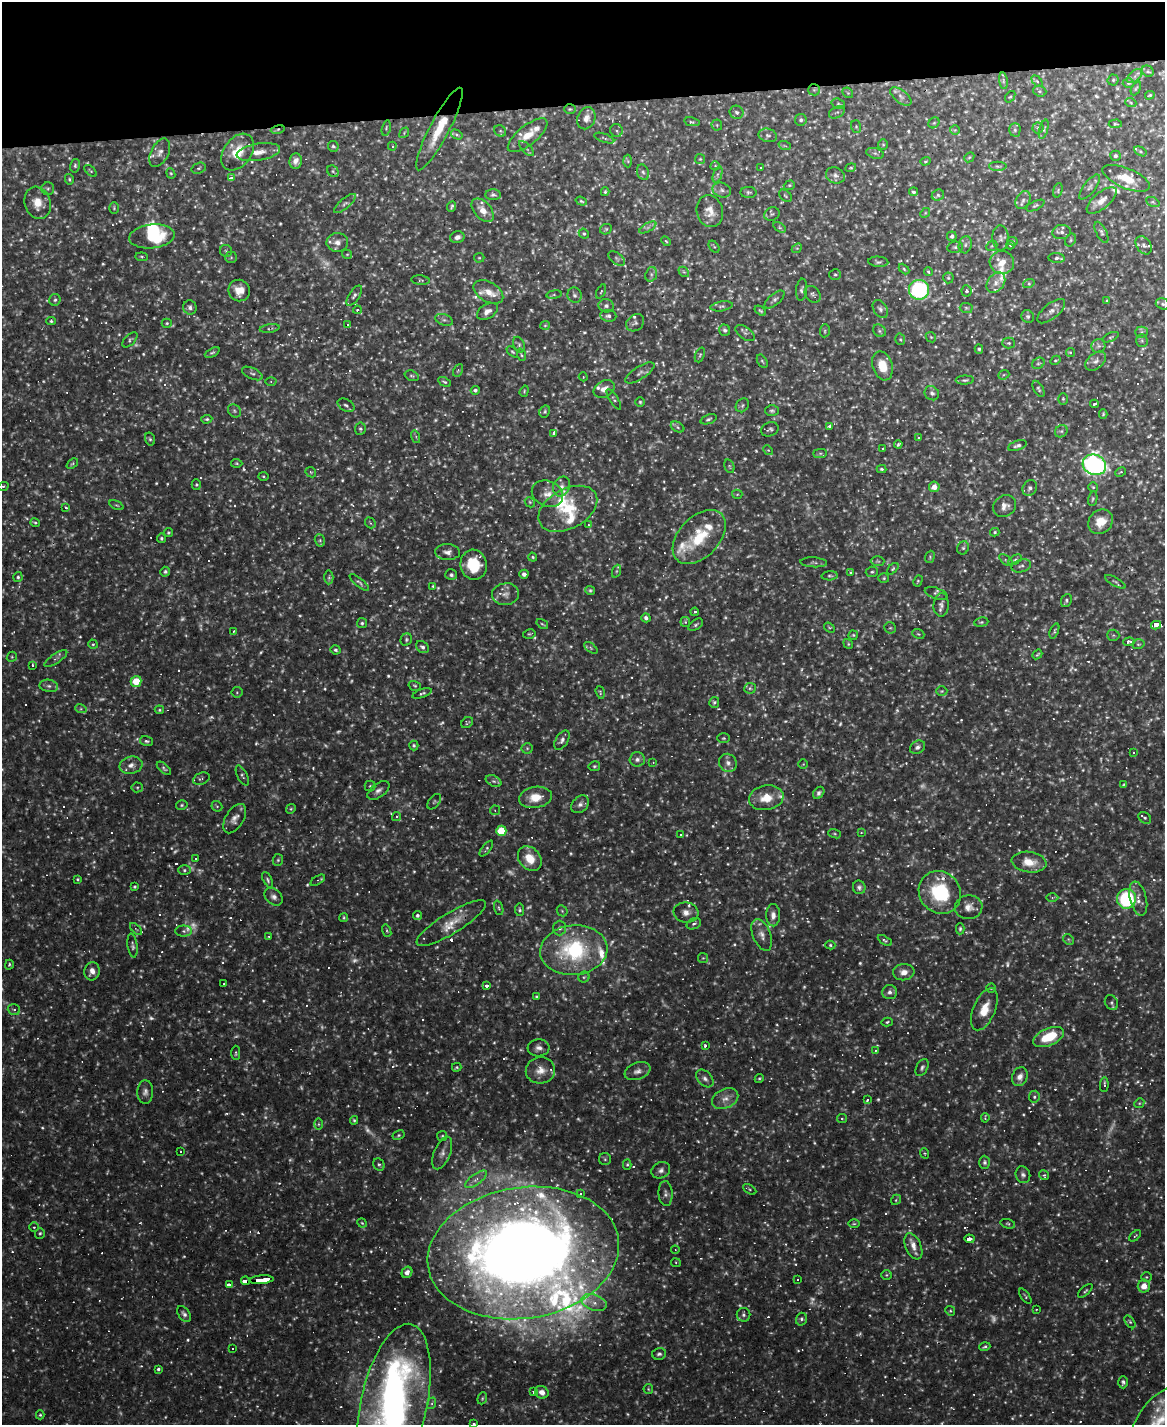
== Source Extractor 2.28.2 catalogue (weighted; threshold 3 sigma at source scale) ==
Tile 3 of 4 x 3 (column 3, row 1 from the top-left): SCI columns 2329-3491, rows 3081-4503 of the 4655 x 4631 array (HDU 1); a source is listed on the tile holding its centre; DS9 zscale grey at full resolution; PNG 1167 x 1427 px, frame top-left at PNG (2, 2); each listed source drawn as its Kron ellipse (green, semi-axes under 4 px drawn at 4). Shown black and unused: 7% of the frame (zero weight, under 2 of 3 exposures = <1% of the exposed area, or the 3 px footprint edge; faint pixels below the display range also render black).
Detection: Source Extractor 2.28.2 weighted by HDU 2 'WHT'; one run over the whole footprint, this tile lists its part. Background 0.121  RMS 0.004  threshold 0.0178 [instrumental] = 3 sigma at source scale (4.5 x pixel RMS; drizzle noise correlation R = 1.50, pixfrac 1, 0.05/0.05 arcsec/px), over >= 5 px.
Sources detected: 1317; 333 too faint to see at this stretch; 2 inside a brighter object's white glare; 94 cosmic-ray / hot-pixel residue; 1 long thin detection or spike segment (spike, bleed or trail) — neither listed nor drawn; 41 inside a brighter listed object's ellipse — not listed separately; of the other 846, all 500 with FLUX_AUTO >= 0.525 (the completeness limit of this list) listed and drawn (346 fainter detections not listed), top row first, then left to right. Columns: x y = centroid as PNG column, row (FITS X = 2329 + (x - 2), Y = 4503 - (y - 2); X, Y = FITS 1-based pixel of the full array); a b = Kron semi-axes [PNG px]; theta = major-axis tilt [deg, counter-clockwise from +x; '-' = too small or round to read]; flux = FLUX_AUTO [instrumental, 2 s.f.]
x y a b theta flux
1148 71 6 5 - 0.85
1135 76 9 5 42 1.2
1113 80 5 5 - 0.68
1003 81 8 4 -82 0.86
1037 81 6 4 -45 0.59
1128 83 6 5 - 0.64
1136 88 7 4 62 0.59
814 90 6 5 - 0.91
1040 91 7 5 -20 0.78
848 93 6 4 -44 0.62
1150 95 5 3 - 0.61
901 96 12 6 -38 2
1010 97 6 4 51 0.65
1131 103 5 3 - 0.55
838 104 7 5 -18 0.77
570 109 6 5 - 0.58
737 112 7 6 - 1.2
837 112 8 5 28 1.1
586 118 11 8 68 2.7
801 120 6 6 - 1.1
692 122 8 3 -11 0.7
934 123 6 5 - 0.65
1115 124 6 4 3 0.57
717 125 5 5 - 0.68
856 127 6 5 - 0.7
386 128 8 4 77 0.64
1038 128 5 5 - 0.95
439 129 46 9 62 14
1044 129 10 3 74 0.85
278 130 7 3 10 0.66
616 130 6 6 - 0.95
955 130 5 5 - 0.59
1015 130 7 5 89 0.81
500 131 6 5 - 0.76
404 133 6 4 50 0.56
457 134 6 4 -33 0.67
528 135 24 9 39 7.2
768 135 9 6 -13 1.3
604 138 10 3 -19 0.77
883 144 5 5 - 0.56
333 146 5 5 - 0.87
392 146 4 4 - 0.67
785 146 6 4 -18 0.6
526 148 9 4 -47 0.9
1140 151 7 4 -31 0.74
238 152 20 14 54 11
258 152 22 8 9 5
160 153 15 9 64 2.6
875 153 9 5 -13 1
1115 156 5 5 - 0.81
969 157 5 4 - 0.56
700 159 5 5 - 0.56
296 161 7 6 - 2.5
628 161 6 4 -88 0.64
925 161 5 4 - 0.56
75 166 7 5 77 0.79
715 166 4 4 - 0.65
998 166 9 4 0 1
199 168 7 5 18 0.89
761 168 3 3 - 0.9
851 168 5 4 - 0.59
91 171 7 4 -43 0.55
333 171 6 5 - 0.86
643 172 8 6 -70 1.1
171 173 5 4 - 0.56
717 174 8 4 71 0.93
835 175 10 8 -24 1.8
231 178 3 3 - 13
1126 178 25 10 -22 8.5
69 179 5 4 - 0.57
789 185 6 4 21 0.69
1090 187 15 6 52 1.5
48 189 6 6 - 0.84
722 190 9 7 -22 1.7
1058 190 7 4 73 0.63
605 192 4 3 - 0.64
748 192 8 5 -1 0.91
913 192 4 4 - 0.74
493 195 8 5 0 1.1
938 195 6 5 - 0.76
785 196 7 5 -41 0.69
1023 200 10 7 59 1.7
1102 200 18 8 40 3.8
581 201 6 4 -18 0.64
1153 202 7 4 -24 0.7
38 203 16 13 -73 6.5
345 204 13 5 40 1.6
452 206 5 3 - 0.7
1035 206 10 4 26 0.88
114 208 6 4 -90 0.6
483 210 14 8 -49 5
710 211 16 13 -75 5.1
925 213 5 4 - 0.57
772 214 8 6 25 1
648 227 9 4 30 1.1
779 227 7 4 -33 0.67
606 229 6 5 - 0.64
1062 232 9 7 8 1.5
1101 232 11 5 -63 1.2
584 234 5 5 - 0.7
152 236 23 12 6 22
952 236 5 4 - 1.2
457 237 7 5 15 2
1001 238 12 8 -86 1.8
1071 240 7 5 62 0.72
666 241 5 4 - 0.55
1012 241 5 4 - 0.57
337 242 11 9 2 3
965 245 9 6 76 1.5
1010 245 4 3 - 0.66
1144 245 10 7 -56 2.4
992 246 6 4 45 0.61
714 247 7 4 -53 0.61
955 247 8 5 8 0.95
797 248 5 4 - 0.53
226 251 6 6 - 0.89
347 254 5 4 - 0.54
142 257 6 4 -6 0.63
231 257 6 5 - 0.81
479 258 5 4 - 0.56
617 258 9 5 -38 1.1
1056 258 8 5 -5 1.2
878 262 10 5 -4 0.97
1002 263 12 11 - 5.8
904 269 6 3 -46 0.57
684 272 6 4 -42 0.65
928 272 4 4 - 0.66
651 274 7 5 72 1
835 274 6 5 - 0.9
948 278 5 5 - 0.62
420 280 9 4 -6 0.73
996 283 11 8 53 3
1029 283 6 4 17 0.67
239 290 11 10 - 5.6
802 290 11 5 84 1.1
919 290 10 10 - 52
601 291 8 3 63 0.54
966 291 5 5 - 1.2
488 292 16 10 -30 5.3
813 294 9 7 -51 1.1
554 295 8 4 8 0.69
574 295 8 7 - 1.4
354 296 11 5 56 1.4
774 299 12 5 40 1.4
55 300 6 5 - 0.86
1107 300 3 3 - 0.69
1163 304 7 5 -18 0.98
606 306 8 6 -13 1.4
721 306 11 5 9 1.2
190 307 7 6 - 1.4
966 308 6 5 - 0.68
880 309 10 6 -57 1.5
357 310 4 3 - 0.7
487 311 11 7 31 2.6
760 311 6 4 -32 0.64
1051 311 17 7 39 2.7
608 316 8 6 -7 1.4
1028 316 6 6 - 0.97
444 320 9 5 -20 1.3
51 321 4 3 - 0.65
167 323 5 4 - 0.57
635 323 10 7 41 1.4
348 325 4 3 - 0.57
545 325 5 4 - 0.53
270 328 10 3 9 0.85
725 330 6 5 - 0.9
825 331 6 5 - 0.7
879 331 7 5 -47 0.96
1142 332 6 5 - 0.9
745 333 11 6 -35 1.3
931 337 6 4 -44 0.58
1111 337 8 3 26 0.63
900 339 6 5 - 0.6
130 340 9 5 45 0.86
1142 341 6 5 - 0.85
1009 343 6 5 - 0.84
519 345 8 5 -65 1
1098 346 7 7 - 1.1
979 349 4 4 - 0.84
512 352 7 4 -43 0.6
1070 352 4 4 - 0.87
212 353 8 4 28 0.82
521 355 6 4 -71 0.57
700 355 8 4 68 0.7
1055 360 5 3 - 0.64
762 361 7 4 -59 0.69
1096 361 12 7 40 2.1
1038 363 6 5 - 0.7
882 366 15 10 -73 8.6
458 370 7 4 63 0.73
252 373 11 5 -25 1.3
640 373 17 6 33 1.8
1004 375 6 4 22 0.62
412 376 7 5 -19 0.75
583 377 4 4 - 0.56
965 380 9 4 1 0.96
271 382 5 4 - 0.6
444 382 7 4 -25 0.76
604 389 11 8 30 3.1
1038 389 9 4 -59 0.85
475 390 4 4 - 1.1
524 391 6 4 71 0.56
932 393 8 6 -40 1.4
614 399 12 4 -58 0.83
1063 399 6 5 - 0.6
640 402 5 4 - 0.63
1094 404 4 3 - 24
346 405 9 6 -29 1.3
742 405 7 6 - 0.85
234 411 7 6 - 1
545 411 6 5 - 0.66
772 411 7 5 -1 0.91
1103 414 5 3 - 0.61
207 419 5 4 - 0.68
708 419 8 4 21 0.87
678 427 7 5 -29 0.89
830 427 3 3 - 19
360 429 6 5 - 0.77
770 429 9 7 22 1.1
1061 431 7 5 43 1.1
554 434 3 3 - 9.4
416 437 6 4 -74 0.65
919 438 3 2 - 0.54
150 439 6 5 - 0.75
898 444 4 3 - 0.64
1017 446 10 4 17 1.2
883 449 3 3 - 0.57
768 450 5 4 - 0.56
820 453 7 4 1 0.75
237 463 5 4 - 0.56
72 464 6 4 41 0.59
1094 465 12 10 -24 100
729 466 7 5 -73 0.67
882 469 5 4 - 0.66
311 472 6 4 -46 0.64
1121 472 6 4 27 0.55
263 476 5 3 - 0.53
196 485 5 4 - 0.62
561 486 10 8 65 2.4
3 487 5 3 - 0.73
934 487 5 5 - 3.2
1093 487 5 5 - 0.66
1030 488 8 6 57 1.3
547 494 16 12 -23 4.8
737 494 5 4 - 0.53
1093 499 7 4 79 0.71
530 502 5 4 - 0.56
116 505 7 4 -26 0.67
1004 506 12 10 40 2.8
66 508 3 3 - 0.88
568 509 32 20 29 16
1101 522 13 11 48 7.3
35 523 5 3 - 0.66
370 523 6 4 -48 0.65
588 525 4 3 - 0.53
995 532 4 3 - 0.6
168 533 5 4 - 0.67
699 537 32 20 46 18
161 538 4 4 - 0.87
320 540 6 5 - 0.7
963 548 7 5 64 0.88
447 552 12 8 -3 2.3
533 557 5 3 - 0.58
930 557 6 4 71 0.59
1006 560 8 3 -37 0.58
1015 560 7 4 30 0.71
878 561 7 5 -2 0.64
814 562 13 5 -3 1.1
474 565 15 13 -81 16
1021 566 10 6 16 1.3
893 569 7 4 46 0.65
617 571 7 4 70 0.75
165 572 5 5 - 0.89
872 572 6 5 - 0.83
850 573 4 3 - 1.1
524 574 4 4 - 1.4
451 575 6 5 - 0.93
830 576 8 4 3 0.82
18 577 5 4 - 0.76
329 577 7 4 87 0.73
884 578 5 4 - 0.59
918 581 6 4 62 0.6
359 582 12 4 -39 0.97
1115 582 11 4 -30 0.94
433 586 3 3 - 0.55
590 590 5 4 - 0.71
936 593 12 5 -19 1.2
506 594 14 11 8 3.4
1066 600 7 5 66 0.88
941 605 12 7 86 2
695 612 4 3 - 16
646 618 5 4 - 1.2
685 622 5 4 - 0.57
981 622 7 4 8 0.75
362 623 5 5 - 0.75
542 624 6 4 -35 0.59
696 625 8 5 34 0.91
1156 625 5 4 - 17
829 628 6 4 -33 0.57
890 628 6 5 - 0.65
234 631 3 3 - 0.63
1054 631 8 3 68 0.7
529 634 6 4 13 0.58
918 634 6 4 -21 0.62
853 635 5 4 - 0.53
1113 635 6 5 - 0.71
406 640 6 5 - 0.86
1129 642 6 3 4 26
93 644 5 4 - 0.58
848 644 5 4 - 0.6
1138 644 6 4 17 0.69
422 647 7 5 -41 1.3
591 648 8 4 -37 0.7
336 650 5 4 - 0.98
1037 654 5 3 - 0.53
12 657 5 4 - 0.55
56 659 13 4 33 1.4
32 666 3 3 - 1.2
136 681 6 5 - 12
49 686 9 6 -10 1.4
415 686 6 4 -16 0.66
750 688 6 5 - 0.83
942 691 6 5 - 0.59
237 692 5 5 - 0.62
600 692 7 4 -73 0.62
422 693 10 4 20 0.93
714 702 5 5 - 0.85
81 709 6 4 -18 0.67
159 710 5 4 - 0.55
467 723 6 5 - 0.6
724 738 6 5 - 0.65
562 740 10 6 59 1.7
146 741 6 4 -16 0.88
414 745 5 4 - 0.78
918 747 8 6 33 1.8
527 748 5 5 - 0.68
1134 753 3 3 - 0.78
637 759 7 7 - 1.7
653 762 3 3 - 0.53
728 763 9 8 - 2.3
803 764 5 5 - 0.53
131 765 11 8 13 2.8
594 766 6 5 - 0.68
164 768 9 4 -41 0.94
242 775 11 5 -63 0.97
201 779 8 5 21 1.1
494 781 8 5 -26 1.1
1124 785 3 3 - 0.58
370 786 5 5 - 0.66
137 787 5 5 - 0.68
378 790 12 7 37 2
819 793 7 5 52 1.1
535 797 16 10 10 7.6
766 798 17 12 10 8.1
434 802 9 5 52 0.81
580 804 10 7 44 1.8
182 805 6 4 15 0.65
217 806 6 5 - 0.59
291 809 5 4 - 0.54
495 810 5 5 - 0.56
396 816 5 4 - 0.65
1145 818 7 5 -36 0.93
235 819 16 9 59 3.1
501 831 5 5 - 17
861 833 4 4 - 0.55
834 834 6 4 -20 0.57
681 835 3 3 - 0.64
486 848 9 3 52 0.72
195 858 3 3 - 1.8
530 859 13 10 -48 7.6
278 860 6 5 - 0.67
1029 862 17 10 -9 7.3
184 870 6 5 - 0.91
77 879 3 3 - 0.53
268 880 8 4 -62 0.92
318 880 8 4 31 0.73
135 887 3 3 - 0.56
859 887 7 6 - 1.2
940 892 22 20 -50 28
274 897 10 7 -43 2
1052 897 6 4 -1 0.68
1126 899 10 9 - 38
1138 899 17 8 -76 3.3
969 907 14 12 9 3.8
499 908 8 4 -71 0.68
520 910 6 4 -83 0.75
562 911 6 4 -46 0.58
686 912 12 10 -7 3.1
417 915 4 4 - 0.97
773 915 11 7 -90 2.5
344 918 4 4 - 0.62
451 923 40 10 31 8.2
694 924 7 5 26 1.1
560 928 7 6 - 1.4
136 929 7 4 -44 0.63
960 929 6 4 89 0.72
184 931 8 5 0 0.95
387 931 6 4 -71 0.55
762 935 17 9 -68 3.2
269 936 3 2 - 0.59
1068 939 6 4 -45 0.67
885 940 8 4 -30 0.76
830 945 5 4 - 0.66
132 946 12 5 -83 1.2
574 950 34 25 6 44
703 958 5 5 - 0.59
9 965 5 4 - 0.59
92 971 9 7 79 3.1
904 972 10 8 7 3.5
584 977 5 5 - 0.63
224 984 3 2 - 0.69
487 986 4 3 - 2.6
991 988 4 4 - 0.55
889 992 7 7 - 1.8
537 997 4 3 - 0.7
1111 1003 8 6 -59 0.98
984 1009 22 11 67 7.5
14 1010 6 5 - 1
887 1022 6 4 14 0.63
1048 1037 16 8 23 15
705 1045 3 3 - 8.1
539 1048 11 8 4 2.3
875 1050 3 3 - 0.68
236 1053 7 4 90 0.76
457 1067 5 3 - 0.58
922 1067 9 5 64 1.2
540 1070 15 13 4 5
638 1071 13 8 21 2.5
1020 1077 10 7 64 2.6
759 1078 5 4 - 0.58
705 1079 10 7 -47 1.8
1104 1085 7 3 86 0.86
145 1092 12 8 88 2
1034 1097 6 5 - 0.97
725 1099 14 9 25 3.5
867 1100 4 3 - 3
1139 1103 5 4 - 0.53
985 1118 4 2 - 0.7
842 1119 5 4 - 0.55
354 1120 4 3 - 0.59
318 1124 6 4 90 0.68
399 1135 6 4 28 0.62
442 1136 5 5 - 0.59
181 1152 3 3 - 0.85
442 1153 17 8 69 3
924 1153 5 3 - 0.53
605 1159 6 6 - 0.93
985 1162 6 5 - 0.97
627 1164 5 4 - 0.68
379 1165 6 5 - 0.82
661 1170 10 7 28 1.8
1023 1175 8 7 - 1.4
1044 1175 5 4 - 0.8
476 1179 13 5 36 2.2
750 1189 7 4 -29 0.63
580 1194 3 3 - 1
666 1194 12 7 -87 1.7
896 1200 5 4 - 0.6
362 1223 5 4 - 0.55
854 1224 6 4 0 0.6
1008 1224 7 4 -17 0.73
34 1227 5 4 - 0.68
40 1233 5 5 - 0.72
1135 1236 7 3 43 0.57
969 1239 5 3 - 12
913 1246 14 7 -66 3.8
675 1250 4 3 - 0.84
523 1253 96 65 9 710
676 1263 5 4 - 0.55
407 1272 6 5 - 2.1
886 1275 5 5 - 0.59
1146 1277 5 4 - 0.53
798 1279 3 3 - 1.8
261 1280 12 4 4 110
246 1281 4 3 - 28
229 1284 4 3 - 13
1144 1286 6 6 - 4.2
1085 1291 9 4 42 0.74
1025 1296 9 3 -55 0.62
594 1303 13 7 -19 3.7
1036 1309 3 2 - 0.71
950 1311 5 4 - 0.6
184 1314 9 5 -54 1.5
743 1315 7 7 - 1.2
801 1319 6 5 - 1.2
1130 1322 7 4 -54 0.63
985 1347 5 3 - 0.76
233 1349 3 3 - 0.89
659 1354 7 6 - 1.1
158 1369 4 3 - 0.84
1123 1382 6 4 -86 1
648 1389 5 4 - 0.54
533 1392 3 3 - 4.7
542 1392 7 6 - 3
482 1398 6 4 70 0.64
432 1403 6 4 72 0.76
394 1404 82 33 78 190
40 1415 4 4 - 0.56
1158 1422 40 20 55 17
474 1424 3 3 - 1.2
Overlapping masked pixels (flux is a lower limit): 9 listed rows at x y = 278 130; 270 328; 882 366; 940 892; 451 923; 523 1253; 261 1280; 246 1281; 394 1404
Isophote crosses this tile's border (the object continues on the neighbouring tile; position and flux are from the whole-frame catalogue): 3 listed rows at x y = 394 1404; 1158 1422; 474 1424
Unlisted compact peaks at least as high as the median listed source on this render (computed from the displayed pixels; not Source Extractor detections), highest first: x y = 244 469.